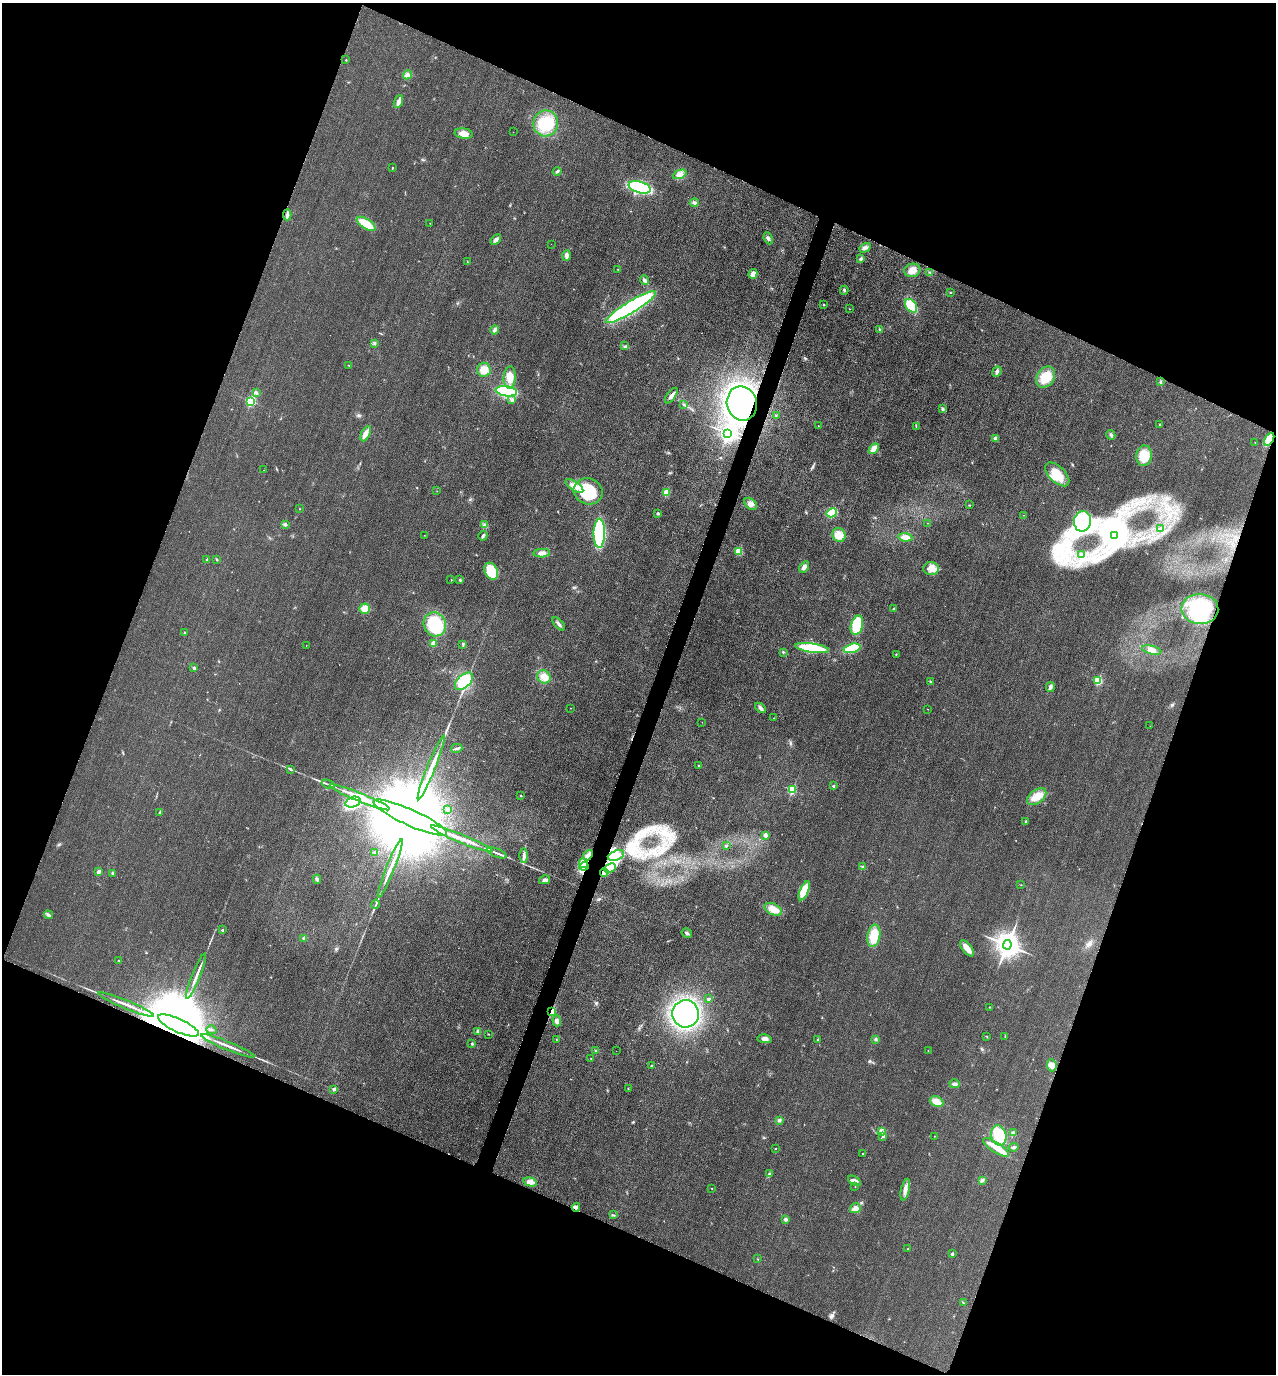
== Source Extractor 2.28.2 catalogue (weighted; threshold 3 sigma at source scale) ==
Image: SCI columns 157-5250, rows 20-5505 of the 5537 x 5528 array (HDU 1 of 3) = the unmasked area's bounding box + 8 px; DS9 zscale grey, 4 x 4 block average (1 PNG px = mean of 4 x 4 image px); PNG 1278 x 1376 px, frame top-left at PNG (2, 3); each listed source drawn as its Kron ellipse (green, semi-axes under 4 px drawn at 4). Shown black and unused: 42% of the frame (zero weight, under 3 of 4 exposures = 2% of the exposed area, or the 3 px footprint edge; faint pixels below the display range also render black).
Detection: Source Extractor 2.28.2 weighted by HDU 2 'WHT'. Background 0.0264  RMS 0.006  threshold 0.027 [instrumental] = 3 sigma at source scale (4.5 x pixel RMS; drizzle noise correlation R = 1.50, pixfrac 1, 0.05/0.05 arcsec/px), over >= 5 px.
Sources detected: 241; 5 inside a brighter object's white glare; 3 cosmic-ray / hot-pixel residue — neither listed nor drawn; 2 coinciding with a brighter row at this scale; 10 inside a brighter listed object's ellipse — not listed separately; the other 221 listed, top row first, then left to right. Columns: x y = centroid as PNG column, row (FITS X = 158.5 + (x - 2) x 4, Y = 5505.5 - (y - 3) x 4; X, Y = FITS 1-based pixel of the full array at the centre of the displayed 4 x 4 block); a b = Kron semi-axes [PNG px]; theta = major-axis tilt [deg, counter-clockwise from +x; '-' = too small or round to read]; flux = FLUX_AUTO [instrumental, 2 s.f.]
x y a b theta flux
346 60 2 2 - 3.2
407 75 4 2 - 6.5
398 102 7 2 68 28
546 123 13 12 - 110
513 132 2 2 - 0.51
464 134 9 5 -8 32
392 168 2 2 - 2.8
557 172 4 2 - 5.4
680 174 7 4 23 19
639 187 11 5 -16 340
694 203 4 3 - 7.6
287 215 5 3 - 8.3
430 223 2 2 - 1
366 224 10 5 -33 75
768 238 6 3 -66 8.6
496 240 6 3 43 13
551 244 2 2 - 0.53
865 248 6 4 30 14
567 255 5 3 - 13
861 259 3 3 - 6.4
467 261 2 2 - 1.3
617 269 2 2 - 0.8
912 270 8 6 11 31
930 272 2 2 - 2.1
753 274 5 4 - 30
645 280 5 3 - 8.5
844 290 4 2 - 5
950 292 2 2 - 2.2
824 305 2 2 - 2.6
911 306 7 5 -55 79
631 307 29 6 31 640
849 309 2 2 - 1.2
880 329 3 2 - 3.8
495 330 4 3 - 9.4
374 343 3 3 - 5.7
625 346 3 2 - 2.8
349 365 2 2 - 1.5
484 370 7 6 - 35
997 372 6 3 68 8.7
510 377 11 6 86 39
1046 377 11 8 56 70
1160 382 4 2 - 3.7
506 391 11 5 -9 250
256 392 4 3 - 5.7
671 396 9 3 55 17
512 400 4 3 - 8.3
250 401 3 2 - 360
742 403 17 15 -78 900
684 404 4 2 - 3.6
943 409 4 2 - 4.5
776 416 2 2 - 2
1159 424 2 2 - 2.4
818 426 2 2 - 1.1
916 426 2 2 - 0.81
728 433 4 3 - 1500
366 434 8 3 64 22
1111 435 5 3 - 6.5
995 438 3 3 - 6.9
1269 439 7 3 59 70
1255 442 2 2 - 0.99
874 448 6 3 45 31
1144 456 10 8 86 73
264 470 2 2 - 0.54
1057 474 15 8 -44 87
574 486 10 4 -34 35
437 491 2 2 - 0.92
588 491 14 13 - 190
666 493 4 3 - 33
751 504 7 5 -40 18
970 505 2 2 - 0.99
300 509 2 2 - 1.3
658 513 2 2 - 8.1
832 513 5 4 - 110
1023 515 2 2 - 1.1
1082 521 10 8 78 210
928 523 2 2 - 0.77
285 524 4 3 - 7.2
484 525 3 3 - 6.6
1161 528 2 2 - 1.8
599 533 14 5 89 350
424 535 2 2 - 0.7
839 535 7 6 - 45
1115 535 4 2 - 8.7
483 536 5 2 - 8.1
905 537 7 3 -6 26
739 551 2 2 - 130
542 553 8 4 3 18
1082 554 2 2 - 2.2
207 559 4 2 - 3.4
217 559 2 2 - 2.8
804 567 6 4 59 15
931 569 8 6 -3 25
491 571 9 6 -63 150
451 579 2 2 - 1.5
460 580 3 2 - 4.7
365 609 5 5 - 35
894 609 3 2 - 5
1200 609 18 15 -3 180
435 624 12 11 - 160
559 624 8 2 -46 9.6
857 625 10 6 73 130
184 632 2 2 - 2.5
433 643 2 2 - 67
463 644 2 2 - 1.6
306 645 2 2 - 1.2
812 648 17 4 -8 200
852 648 8 4 15 110
1152 650 10 4 -13 20
783 652 2 2 - 3.5
896 654 2 2 - 1.9
194 668 4 3 - 5.5
544 677 7 6 - 27
1098 680 2 2 - 240
464 681 11 6 43 150
930 682 3 2 - 2.9
1050 687 5 3 - 11
570 708 2 2 - 1
760 708 6 3 -38 11
927 709 2 2 - 0.97
774 718 2 2 - 1.7
702 722 2 2 - 0.81
1150 726 2 2 - 0.61
457 748 6 2 14 5.9
699 766 2 2 - 6.2
431 767 34 2 68 61
290 769 2 2 - 6.6
328 784 7 2 -24 8
833 786 2 2 - 12
792 790 2 2 - 190
521 796 2 2 - 2.1
360 797 33 3 -22 79
1037 797 11 6 38 46
353 802 8 5 19 240
448 810 2 2 - 17
160 812 3 2 - 2.4
410 818 40 8 -24 210000
1026 821 2 2 - 11
765 835 2 2 - 38
462 839 33 2 -22 59
726 846 3 2 - 4.9
375 852 3 2 - 3.7
497 853 10 2 -20 11
588 855 6 2 51 12
616 855 8 5 20 33
524 856 7 3 -89 12
583 863 5 3 - 14
584 866 4 3 - 14
863 867 3 2 - 3.7
390 868 31 2 68 48
610 868 6 3 27 20
98 872 3 3 - 11
604 872 4 2 - 9.5
113 873 3 2 - 4
317 879 4 3 - 7.2
545 880 5 3 - 12
1021 885 2 2 - 0.87
804 891 10 4 67 120
376 904 4 2 - 4.3
773 909 9 5 -25 42
48 915 4 3 - 6.9
222 930 2 2 - 7.1
687 933 5 2 - 7.3
874 936 11 6 80 75
304 938 2 2 - 25
1007 945 5 4 - 4300
967 948 9 4 -53 30
119 961 2 2 - 2.4
196 976 24 2 68 25
709 999 3 2 - 4
126 1004 30 2 -22 31
989 1007 2 2 - 1.8
552 1012 2 2 - 130
686 1014 13 13 - 710
557 1021 5 3 - 18
178 1025 22 6 -24 110000
211 1030 5 3 - 11
478 1032 4 3 - 8.5
489 1034 2 2 - 1.5
986 1036 2 2 - 1.2
1005 1036 2 2 - 1.8
556 1039 2 2 - 1.3
765 1039 7 4 -8 16
818 1039 3 2 - 2.7
876 1039 3 3 - 4.4
472 1044 2 2 - 9.4
228 1046 29 2 -22 30
595 1051 2 2 - 1.4
616 1051 2 2 - 1.1
928 1051 2 2 - 1.6
591 1059 2 2 - 1.4
1052 1065 6 5 - 17
652 1066 3 2 - 3.5
955 1084 5 3 - 8.7
628 1088 2 2 - 1.6
334 1089 2 2 - 19
937 1102 7 5 -23 39
779 1120 3 3 - 7
881 1132 4 3 - 7.8
1013 1133 4 2 - 6.7
999 1135 10 7 -76 130
934 1136 2 2 - 1.1
883 1137 3 2 - 3.7
996 1147 15 5 -33 44
1014 1147 5 2 - 7.7
775 1148 2 2 - 2.1
863 1154 2 2 - 1.9
769 1174 4 3 - 5.3
982 1180 4 3 - 5.7
854 1181 7 4 -30 13
530 1182 7 4 -15 23
855 1186 2 2 - 1.3
712 1188 2 2 - 1.5
905 1189 11 3 77 17
576 1207 4 3 - 8.8
855 1208 5 4 - 25
613 1215 3 2 - 2.7
786 1219 2 2 - 25
908 1249 2 2 - 4.9
952 1254 2 2 - 16
758 1259 2 2 - 1.1
963 1302 3 2 - 2.5
Overlapping masked pixels (flux is a lower limit): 8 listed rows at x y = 742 403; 1269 439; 584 866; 604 872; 126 1004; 552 1012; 178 1025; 576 1207
Diffuse or blended objects may show on this block-average render without a row.